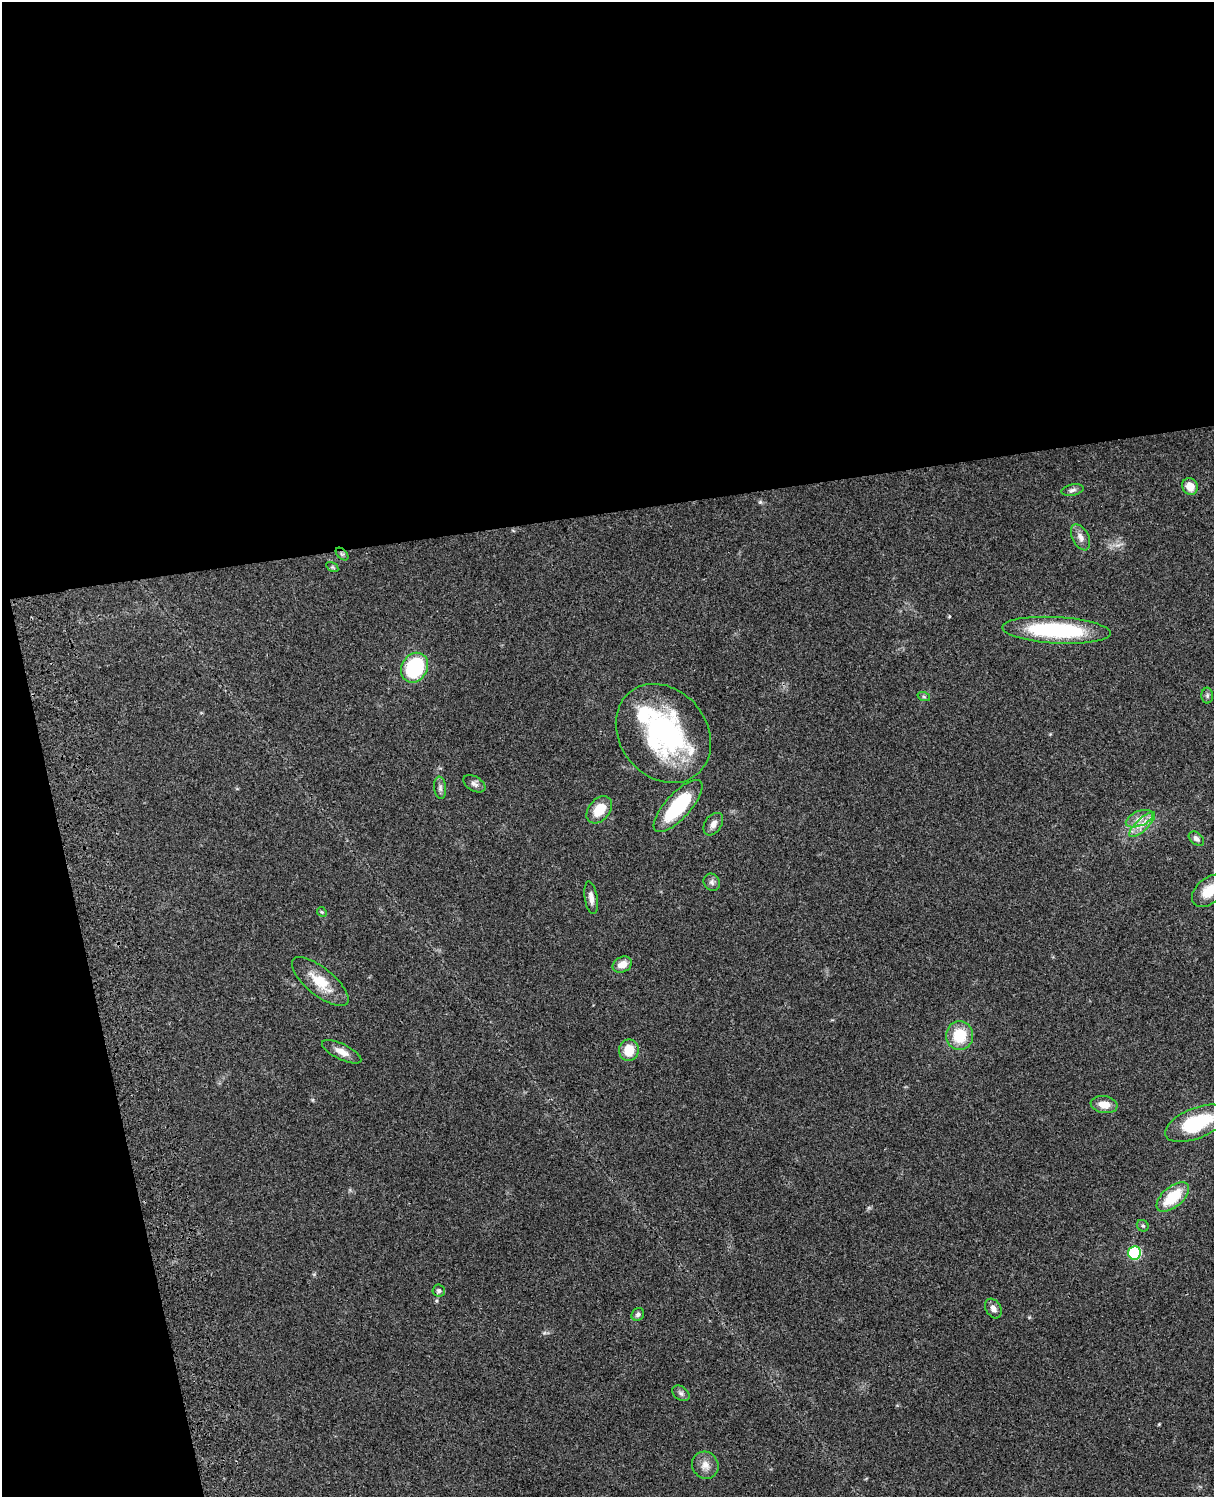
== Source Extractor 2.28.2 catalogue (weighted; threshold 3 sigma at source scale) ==
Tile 1 of 4 x 3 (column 1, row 1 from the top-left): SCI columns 121-1332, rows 3269-4763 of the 5086 x 4927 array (HDU 1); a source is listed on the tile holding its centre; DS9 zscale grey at full resolution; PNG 1216 x 1499 px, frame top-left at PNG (2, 2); each listed source drawn as its Kron ellipse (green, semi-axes under 4 px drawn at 4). Shown black and unused: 39% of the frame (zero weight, under 3 of 4 exposures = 6% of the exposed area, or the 3 px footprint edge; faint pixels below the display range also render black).
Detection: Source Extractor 2.28.2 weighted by HDU 2 'WHT'; one run over the whole footprint, this tile lists its part. Background 0.0923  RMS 0.0062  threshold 0.0278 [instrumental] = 3 sigma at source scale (4.5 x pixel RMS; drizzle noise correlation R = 1.50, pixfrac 1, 0.05/0.05 arcsec/px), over >= 5 px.
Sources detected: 38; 1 inside a brighter listed object's ellipse — not listed separately; the other 37 listed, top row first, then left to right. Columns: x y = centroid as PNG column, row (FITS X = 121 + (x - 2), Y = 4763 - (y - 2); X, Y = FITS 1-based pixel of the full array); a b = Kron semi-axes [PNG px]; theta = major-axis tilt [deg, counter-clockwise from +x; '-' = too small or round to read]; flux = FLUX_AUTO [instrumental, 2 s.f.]
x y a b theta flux
1190 486 8 7 - 7.5
1072 490 11 5 11 1.9
1080 537 14 8 -62 3.7
342 554 8 4 -44 1.2
332 567 7 4 -34 0.8
1056 630 54 13 -3 66
414 668 15 12 59 53
1207 696 8 6 89 1.4
924 697 6 4 -19 0.91
663 733 53 43 -51 110
474 784 12 7 -30 2.3
440 788 11 6 -85 2.1
678 806 33 12 48 42
599 810 15 10 49 13
1139 819 14 7 22 4.9
713 824 12 8 55 3.8
1142 824 17 6 44 5.3
1196 839 9 5 -40 2
712 882 9 7 -59 2
1209 891 20 12 42 12
591 898 16 6 -81 3.6
322 912 5 4 - 0.75
622 965 10 7 26 5.9
320 982 35 13 -39 15
960 1036 14 13 - 19
629 1050 11 9 80 12
342 1052 21 7 -26 5.3
1104 1105 13 8 -9 7.1
1196 1123 33 15 22 43
1173 1197 19 10 41 22
1143 1226 6 5 - 1.1
1134 1253 6 6 - 46
439 1291 6 6 - 1.3
993 1308 10 7 -59 3
638 1314 7 5 48 1.6
681 1393 9 6 -37 1.8
705 1465 14 13 - 5.5
Isophote crosses this tile's border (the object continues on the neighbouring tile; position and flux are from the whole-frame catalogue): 2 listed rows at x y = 1209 891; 1196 1123